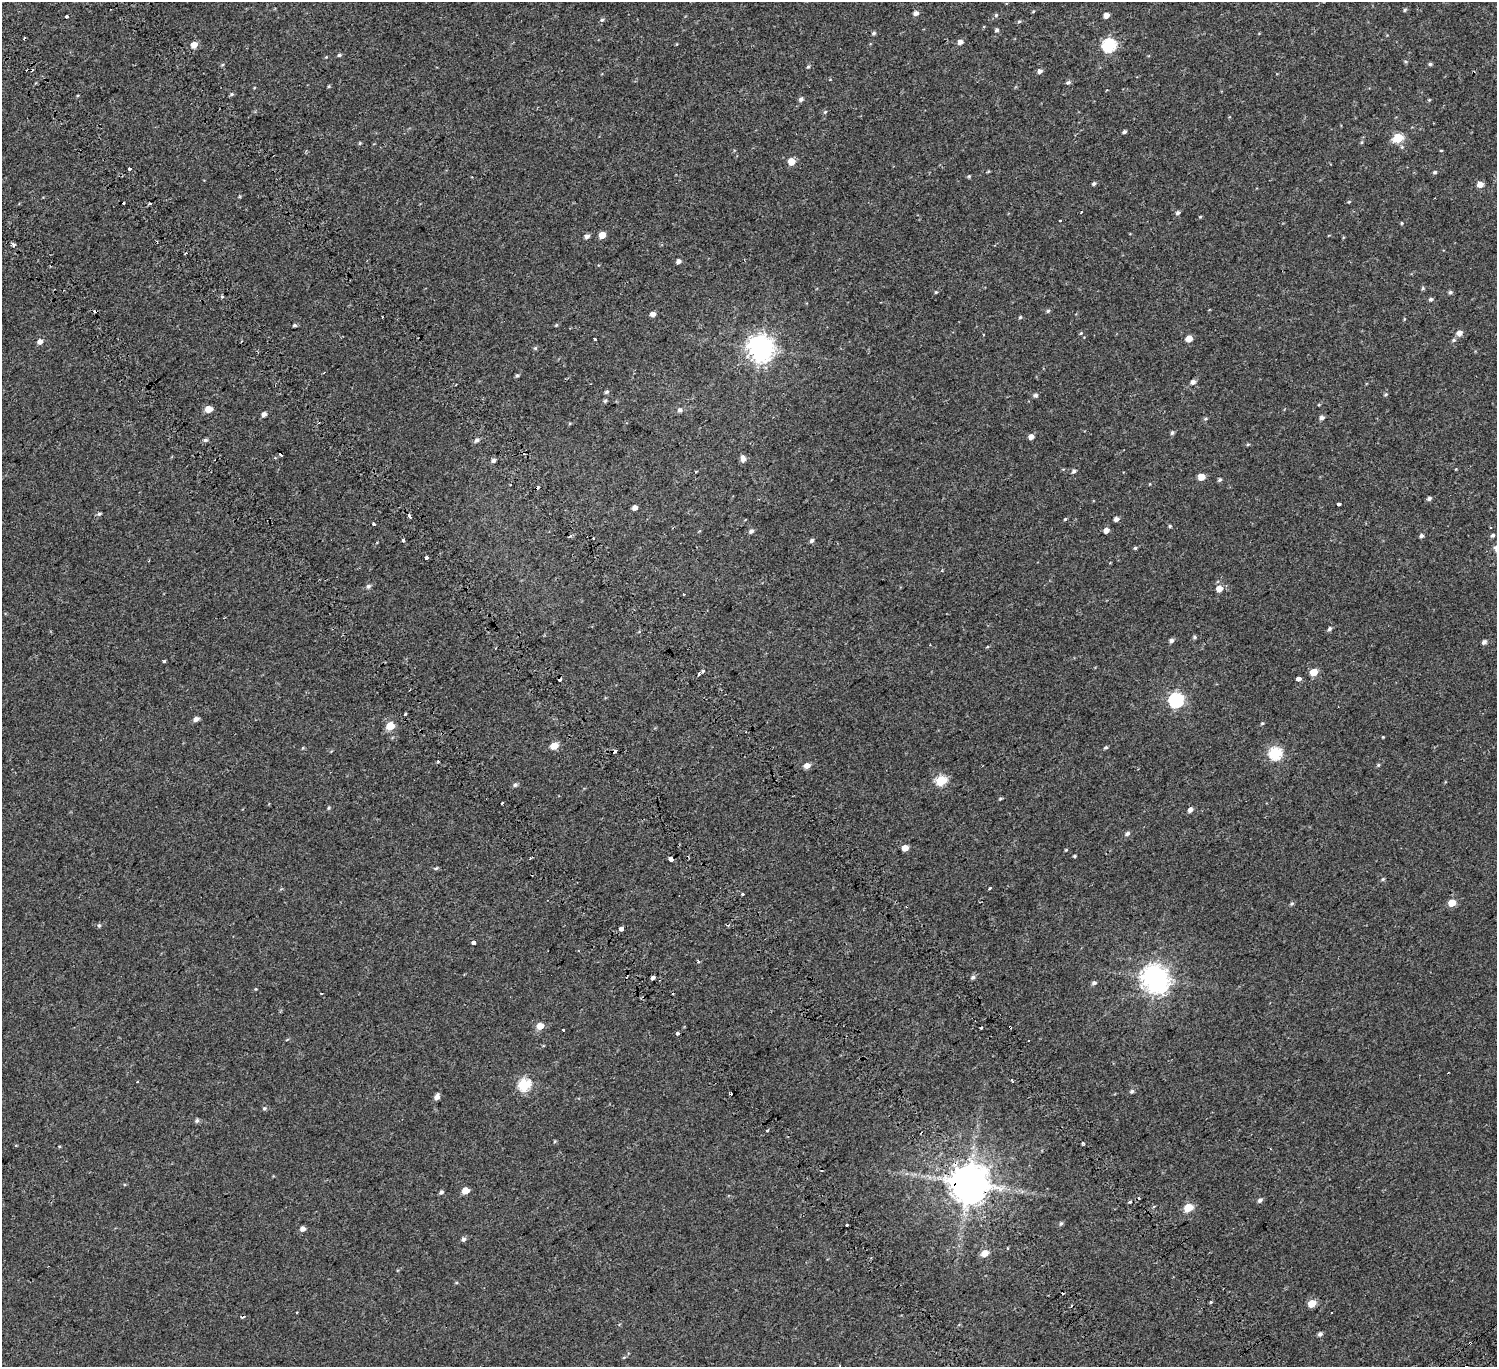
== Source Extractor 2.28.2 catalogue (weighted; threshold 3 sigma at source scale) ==
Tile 11 of 4 x 4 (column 3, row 3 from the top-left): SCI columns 3169-4663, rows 1808-3172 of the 6334 x 6281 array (HDU 1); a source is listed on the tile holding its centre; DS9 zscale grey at full resolution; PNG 1499 x 1369 px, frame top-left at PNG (2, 2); no overlay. Shown black and unused: <1% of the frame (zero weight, under 2 of 3 exposures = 11% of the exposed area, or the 3 px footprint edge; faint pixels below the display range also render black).
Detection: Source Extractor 2.28.2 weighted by HDU 2 'WHT'; one run over the whole footprint, this tile lists its part. Background 0.00445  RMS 0.004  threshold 0.018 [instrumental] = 3 sigma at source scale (4.5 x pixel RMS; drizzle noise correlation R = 1.50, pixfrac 1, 0.0396/0.0396 arcsec/px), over >= 5 px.
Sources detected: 221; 28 cosmic-ray / hot-pixel residue — not listed; the other 193 listed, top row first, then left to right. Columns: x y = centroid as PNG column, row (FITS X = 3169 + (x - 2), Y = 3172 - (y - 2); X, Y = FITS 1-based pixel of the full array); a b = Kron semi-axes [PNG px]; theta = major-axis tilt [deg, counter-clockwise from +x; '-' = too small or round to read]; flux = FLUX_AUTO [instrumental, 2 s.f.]
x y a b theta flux
1405 10 5 4 - 0.47
1033 11 4 4 - 0.37
916 13 5 5 - 1.4
996 15 5 5 - 0.56
1106 15 5 4 - 2.4
66 17 3 3 - 2
602 20 6 5 - 0.68
1019 21 5 5 - 0.51
997 30 5 5 - 0.7
874 33 5 4 - 0.61
960 42 5 5 - 1.7
194 45 5 5 - 4
1109 45 6 6 - 48
339 55 5 4 - 0.6
326 57 4 4 - 0.29
1405 61 6 3 -19 0.42
222 64 5 3 - 0.38
1430 64 5 4 - 0.58
808 66 5 4 - 0.51
1040 71 5 5 - 1.2
1068 82 6 5 - 0.7
329 86 5 3 - 0.35
231 94 6 4 22 0.53
801 99 6 5 - 0.94
1429 100 5 4 - 0.36
825 112 6 4 29 0.45
1124 132 4 3 - 0.79
1398 138 6 5 - 17
1362 142 5 3 - 0.43
360 143 4 4 - 0.37
1441 150 4 3 - 0.3
791 161 5 5 - 5.4
130 169 3 3 - 2.2
1435 172 5 4 - 0.54
969 176 5 4 - 0.44
1094 184 5 4 - 0.7
1480 184 5 5 - 3.4
1349 202 5 3 - 0.32
150 203 4 3 - 0.42
1178 213 6 5 - 0.86
1200 217 5 3 - 0.33
1402 223 4 4 - 0.35
602 235 5 4 - 4.5
587 236 5 5 - 1.3
14 245 6 4 61 0.56
678 261 4 4 - 1.3
1423 288 5 4 - 0.49
936 292 4 4 - 0.42
1450 292 5 4 - 0.71
222 296 3 3 - 0.98
1431 299 5 5 - 0.69
1048 311 5 5 - 0.57
653 314 4 4 - 2
1020 317 5 4 - 0.42
295 325 5 4 - 0.59
556 325 5 4 - 0.37
1081 333 4 4 - 0.44
1459 333 6 5 - 2.3
983 334 3 2 - 0.32
594 339 4 3 - 1.3
1189 339 5 5 - 4.1
1453 340 7 5 27 0.67
241 341 3 2 - 0.3
40 342 5 5 - 1.9
535 348 6 5 - 0.52
760 348 8 8 - 380
324 372 4 2 - 0.28
517 375 6 4 46 0.59
1193 382 6 5 - 1.1
606 392 5 4 - 0.63
1386 394 5 3 - 0.41
1035 395 5 5 - 0.9
605 401 5 4 - 0.6
208 409 5 5 - 5.6
680 410 6 5 - 1
264 414 5 4 - 1.6
1322 418 5 5 - 1.2
1205 419 6 4 31 0.51
1172 433 5 4 - 0.81
1031 437 5 4 - 2
205 440 6 5 - 0.71
477 440 6 5 - 1
1248 444 5 3 - 0.41
280 454 4 3 - 0.69
743 459 7 5 -81 2
493 460 5 4 - 1
1074 471 6 5 - 0.78
1201 477 5 5 - 4.8
1220 479 5 4 - 0.65
1429 498 5 4 - 0.87
1339 504 4 3 - 3.5
635 508 4 4 - 1.8
99 514 5 4 - 0.65
409 516 5 3 - 4.4
1065 519 5 3 - 0.4
1116 519 4 4 - 1.6
373 524 3 3 - 1
1170 526 4 4 - 0.45
1106 530 5 4 - 2.5
751 531 6 5 - 1
1492 535 5 5 - 0.77
1421 536 4 4 - 0.94
403 540 3 3 - 1.4
812 540 6 4 36 0.85
377 542 3 3 - 0.3
1135 548 4 4 - 0.5
426 558 3 3 - 2.3
942 570 4 3 - 0.31
368 586 6 6 - 0.88
1219 589 5 5 - 3.8
683 594 3 2 - 0.26
1329 629 6 4 52 0.86
1194 637 6 4 1 0.54
1171 640 5 4 - 1.1
1484 642 5 4 - 1.1
164 661 4 3 - 0.43
703 671 3 3 - 1.2
1313 672 5 5 - 6.9
699 674 3 3 - 0.81
1298 679 4 3 - 8
1176 700 6 6 - 65
405 714 3 3 - 1.6
196 719 6 4 28 1.6
1262 723 5 4 - 0.43
390 726 5 5 - 10
1383 737 3 2 - 0.27
554 746 5 5 - 6
1106 747 5 4 - 0.54
615 752 4 3 - 2.5
1275 753 6 6 - 41
1378 765 5 4 - 0.45
807 766 5 5 - 2.8
941 780 6 5 - 23
515 785 6 5 - 0.78
1000 799 5 3 - 0.43
502 803 3 3 - 0.65
329 808 4 4 - 0.43
1190 810 5 4 - 1.7
1127 833 6 5 - 0.89
905 848 5 4 - 4
1066 850 3 3 - 0.31
1074 856 3 3 - 0.4
530 858 3 3 - 0.42
671 859 4 3 - 35
436 868 6 4 15 0.54
1383 879 5 5 - 0.47
990 888 3 2 - 0.76
742 894 3 3 - 5.8
1292 903 5 5 - 0.56
1452 903 5 5 - 5.7
907 906 3 2 - 0.45
99 925 6 4 74 0.58
620 928 4 3 - 13
473 943 4 3 - 3.9
698 961 3 3 - 1.4
653 977 4 4 - 2.7
973 977 6 5 - 0.87
1155 978 10 9 - 380
1094 983 6 5 - 0.81
256 989 5 3 - 0.26
321 994 3 2 - 0.36
540 1026 5 5 - 4.3
1010 1027 4 3 - 1.6
981 1028 3 2 - 0.51
563 1030 3 2 - 0.29
677 1033 3 3 - 1.4
137 1082 3 2 - 0.65
524 1085 6 6 - 36
1132 1091 5 5 - 0.7
437 1097 6 4 65 2.1
264 1108 5 5 - 0.63
197 1120 6 5 - 0.73
767 1131 3 3 - 1.1
555 1141 5 3 - 0.34
1083 1143 3 3 - 1.6
59 1146 4 3 - 0.28
968 1183 11 10 - 1200
465 1191 5 5 - 5.7
441 1192 6 4 28 0.7
1260 1200 6 5 - 0.95
1129 1202 3 3 - 1.5
1188 1207 5 5 - 12
1061 1223 6 4 72 0.63
847 1225 3 3 - 1.4
302 1229 5 5 - 1.8
463 1239 6 5 - 0.92
1008 1248 3 3 - 0.47
984 1253 6 5 - 4.4
1210 1302 3 3 - 0.48
1312 1303 5 5 - 6.7
1320 1334 5 4 - 0.9
1470 1343 3 3 - 1.7
624 1357 6 3 19 0.37
Overlapping masked pixels (flux is a lower limit): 5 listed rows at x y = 615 752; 907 906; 1010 1027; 968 1183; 1470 1343